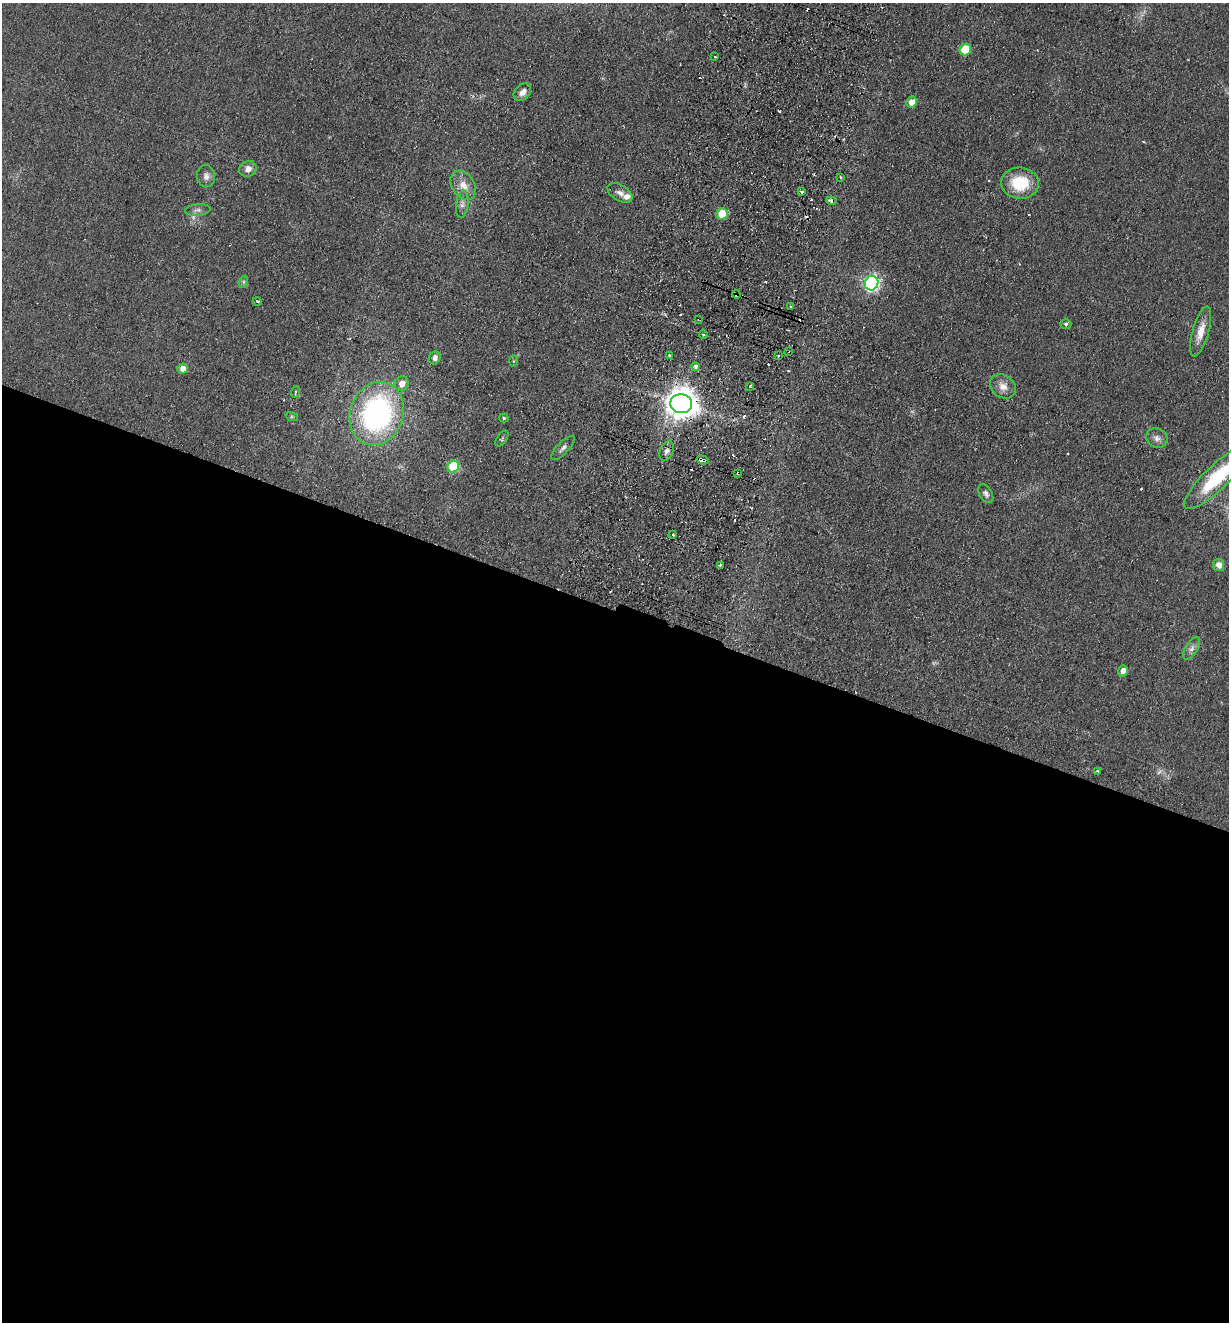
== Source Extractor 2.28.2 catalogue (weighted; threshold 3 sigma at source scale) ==
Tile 14 of 4 x 4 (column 2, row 4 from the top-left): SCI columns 1540-2766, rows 21-1340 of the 5406 x 5319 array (HDU 1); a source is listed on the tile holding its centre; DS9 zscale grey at full resolution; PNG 1231 x 1324 px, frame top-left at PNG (2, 3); each listed source drawn as its Kron ellipse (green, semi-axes under 4 px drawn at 4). Shown black and unused: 54% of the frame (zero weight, under 2 of 3 exposures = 3% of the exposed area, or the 3 px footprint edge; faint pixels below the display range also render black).
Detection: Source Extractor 2.28.2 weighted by HDU 2 'WHT'; one run over the whole footprint, this tile lists its part. Background 0.0953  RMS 0.011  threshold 0.0479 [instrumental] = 3 sigma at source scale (4.5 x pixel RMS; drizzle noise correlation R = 1.50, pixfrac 1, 0.05/0.05 arcsec/px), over >= 5 px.
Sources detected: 73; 2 too faint to see at this stretch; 16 cosmic-ray / hot-pixel residue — neither listed nor drawn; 1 inside a brighter listed object's ellipse — not listed separately; the other 54 listed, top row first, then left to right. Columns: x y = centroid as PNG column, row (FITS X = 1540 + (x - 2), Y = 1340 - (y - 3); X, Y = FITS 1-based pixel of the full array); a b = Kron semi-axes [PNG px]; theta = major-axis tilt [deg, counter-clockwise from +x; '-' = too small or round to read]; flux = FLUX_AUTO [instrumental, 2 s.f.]
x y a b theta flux
965 50 6 5 - 27
715 57 3 3 - 1.6
522 92 10 7 48 6.8
912 102 5 5 - 9.5
248 169 9 7 32 7
206 176 11 9 -87 5.5
840 177 4 2 - 0.81
1020 183 19 15 -7 40
463 185 16 11 -57 12
802 191 3 3 - 13
620 193 14 8 -30 6.3
831 201 5 3 - 4.5
462 204 14 6 82 5.1
198 210 13 6 5 4
722 214 6 5 - 31
243 282 6 4 72 1.8
872 283 7 6 - 250
736 294 4 3 - 19
257 301 4 3 - 0.97
791 307 2 2 - 0.92
699 319 3 2 - 1.7
1066 324 5 5 - 1.8
1201 332 26 8 74 14
703 334 4 4 - 1.8
788 351 3 3 - 1.8
670 355 4 3 - 1.7
778 356 3 3 - 1.9
435 358 6 5 - 5.7
514 361 5 3 - 1.1
696 367 4 4 - 4.4
183 369 5 5 - 7.4
402 384 7 6 - 7.7
749 386 4 3 - 1.9
1003 386 14 11 -37 9.1
295 392 6 3 71 1.1
681 404 11 9 -3 1900
377 414 32 26 69 230
292 417 6 4 -18 1.5
504 418 4 4 - 1.4
1157 438 11 9 -33 5.7
502 439 9 5 55 1.7
563 448 16 5 46 4.1
667 451 10 6 65 5.1
702 460 6 3 -16 9.1
453 466 6 5 - 65
738 473 3 2 - 1.3
1218 477 45 12 43 76
986 494 10 6 -59 3.6
673 535 3 2 - 1.3
720 565 3 2 - 1.4
1219 565 6 5 - 7.6
1192 648 13 6 59 4.7
1123 671 6 5 - 6.5
1097 771 4 2 - 1.7
Overlapping masked pixels (flux is a lower limit): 7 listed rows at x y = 831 201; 736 294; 699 319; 788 351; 681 404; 702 460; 738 473
Isophote crosses this tile's border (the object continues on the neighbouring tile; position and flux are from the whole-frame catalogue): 1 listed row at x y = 1218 477